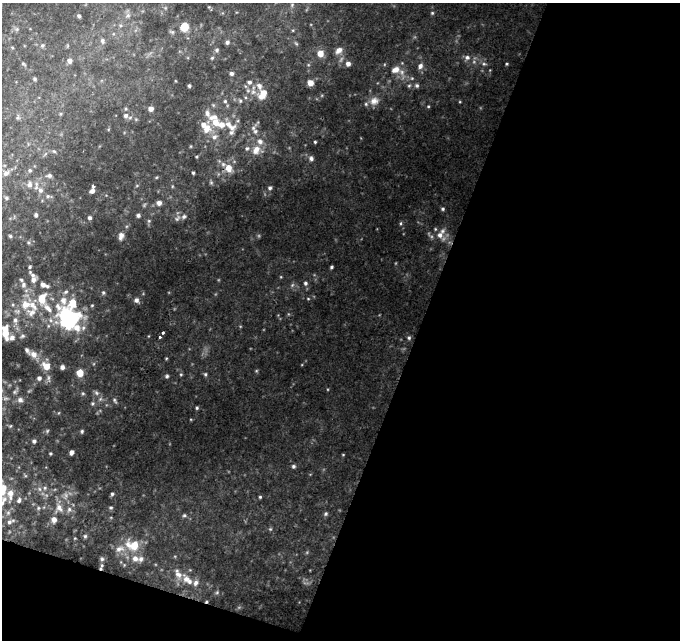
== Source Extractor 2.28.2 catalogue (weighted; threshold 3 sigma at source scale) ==
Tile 4 of 2 x 2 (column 2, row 2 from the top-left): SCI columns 679-1356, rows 59-696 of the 1356 x 1389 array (HDU 1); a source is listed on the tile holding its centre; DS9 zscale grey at full resolution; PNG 682 x 642 px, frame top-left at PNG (2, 3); no overlay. Shown black and unused: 42% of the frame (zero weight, under 2 of 3 exposures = <1% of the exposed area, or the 3 px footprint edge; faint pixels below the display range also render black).
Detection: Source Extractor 2.28.2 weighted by HDU 2 'WHT'; one run over the whole footprint, this tile lists its part. Background 0.0741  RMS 0.0059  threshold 0.0264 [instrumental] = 3 sigma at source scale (4.5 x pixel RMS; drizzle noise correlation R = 1.50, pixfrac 1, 0.0396/0.0396 arcsec/px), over >= 5 px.
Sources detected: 179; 3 too faint to see at this stretch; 1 inside a brighter object's white glare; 2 cosmic-ray / hot-pixel residue — not listed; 30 inside a brighter listed object's ellipse — not listed separately; the other 143 listed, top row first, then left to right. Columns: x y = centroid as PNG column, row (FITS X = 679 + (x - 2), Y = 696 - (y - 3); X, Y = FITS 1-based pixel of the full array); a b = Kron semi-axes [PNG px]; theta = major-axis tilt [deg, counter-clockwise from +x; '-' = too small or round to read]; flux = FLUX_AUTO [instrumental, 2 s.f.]
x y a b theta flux
432 13 4 4 - 0.67
79 16 4 3 - 1.3
128 16 8 7 - 2.1
120 25 6 5 - 1.1
184 27 6 6 - 12
17 29 6 4 72 0.85
102 41 8 6 -76 1.7
227 42 6 5 - 1.4
296 43 6 4 -21 0.72
42 45 6 6 - 1.1
12 47 4 3 - 0.53
217 50 6 5 - 1.2
339 50 9 6 44 3.2
320 53 5 5 - 7.7
467 57 7 6 - 2.3
212 58 5 4 - 0.75
69 61 6 5 - 2.5
23 64 6 4 -42 0.82
348 64 5 5 - 2.6
484 64 7 5 7 1.4
507 64 4 3 - 0.63
420 66 7 6 - 2.6
395 70 13 9 16 5.7
231 73 5 5 - 1.6
412 78 5 4 - 0.76
34 79 5 4 - 0.82
249 82 6 5 - 1.7
310 83 5 5 - 5.4
417 85 5 5 - 1.4
189 86 4 4 - 1.2
259 86 9 7 -62 3
409 86 5 5 - 0.91
263 94 11 8 61 7.9
225 101 5 5 - 0.97
240 101 6 5 - 0.91
374 101 11 9 19 4.5
428 106 4 4 - 0.67
151 109 5 5 - 2.7
207 113 11 7 -69 3.1
126 116 6 6 - 2
18 117 7 4 71 0.97
215 122 10 9 - 7
232 128 13 8 38 3.9
207 129 13 10 53 7
255 131 7 7 - 2.1
214 137 10 8 22 3.3
315 142 3 3 - 0.68
256 150 13 9 57 6.3
54 151 6 3 -19 0.73
197 157 4 3 - 0.64
311 158 8 6 -54 1.8
229 168 12 9 -64 6.4
30 170 6 6 - 1.1
6 173 10 7 32 2.7
193 173 3 3 - 0.81
49 176 7 5 -3 1.5
211 182 6 5 - 0.9
29 185 9 7 87 2.7
93 186 3 3 - 1.4
270 188 6 5 - 1.3
40 190 8 7 - 2.7
92 191 5 4 - 2.2
48 196 6 5 - 1.2
6 198 5 5 - 1
159 203 6 5 - 2.7
443 209 5 4 - 0.87
36 215 5 4 - 1.4
138 215 4 4 - 1.2
90 218 4 4 - 1.2
177 218 11 6 50 1.9
149 221 5 5 - 0.83
401 223 5 3 - 0.75
440 235 8 8 - 4.2
10 236 4 4 - 0.8
121 236 8 5 75 2.5
29 267 5 4 - 0.93
331 267 4 3 - 0.97
33 280 8 6 47 3.1
305 283 6 6 - 1.3
23 285 8 7 - 2.3
43 285 7 6 - 2.9
292 285 6 5 - 1.1
66 292 7 5 39 1.5
103 292 6 5 - 0.94
308 299 5 3 - 0.51
136 300 7 6 - 1.9
33 305 22 13 -65 13
92 305 4 4 - 0.64
17 311 10 8 -28 3.4
15 320 10 7 -85 3.3
68 320 25 22 -10 63
5 329 13 10 -11 9
163 333 3 3 - 1.4
22 336 8 6 25 1.5
159 337 3 3 - 0.99
409 338 6 5 - 1.1
34 354 9 7 -36 4.7
166 358 4 3 - 0.55
46 366 9 7 -37 7.4
62 367 5 5 - 2.1
80 373 5 5 - 10
181 374 5 4 - 0.64
205 374 6 5 - 0.94
167 376 5 4 - 1
39 378 5 5 - 2.1
15 392 8 5 39 1.4
83 393 6 5 - 0.86
96 393 7 6 - 1.7
20 400 7 6 - 2.4
115 400 8 4 -51 1.1
92 403 6 5 - 1.1
197 408 4 3 - 0.81
47 431 5 4 - 0.8
82 431 5 4 - 0.8
34 441 5 5 - 1.5
72 452 5 4 - 2.2
50 453 3 3 - 0.7
343 455 4 3 - 0.44
293 466 5 5 - 1.1
3 487 8 6 -49 4
45 488 6 5 - 1.3
112 494 4 4 - 1
260 497 4 4 - 0.66
19 500 8 6 59 2.2
2 501 19 8 60 7.4
38 508 6 5 - 1.1
59 508 14 11 -76 5.9
111 508 5 4 - 0.81
8 513 8 6 69 2
326 514 6 5 - 0.97
184 515 6 5 - 1.2
54 520 6 6 - 3.7
10 521 13 6 26 2.8
270 529 5 5 - 0.76
85 536 5 5 - 1
75 538 4 3 - 0.45
134 545 11 10 - 11
120 549 14 8 12 4.1
102 559 5 5 - 1.3
135 559 10 9 - 4.3
178 574 18 9 -65 5.8
196 583 9 7 63 3
217 592 6 5 - 1
Overlapping masked pixels (flux is a lower limit): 1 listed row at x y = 229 168
Isophote crosses this tile's border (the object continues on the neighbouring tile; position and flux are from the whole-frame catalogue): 3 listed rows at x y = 5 329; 3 487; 2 501